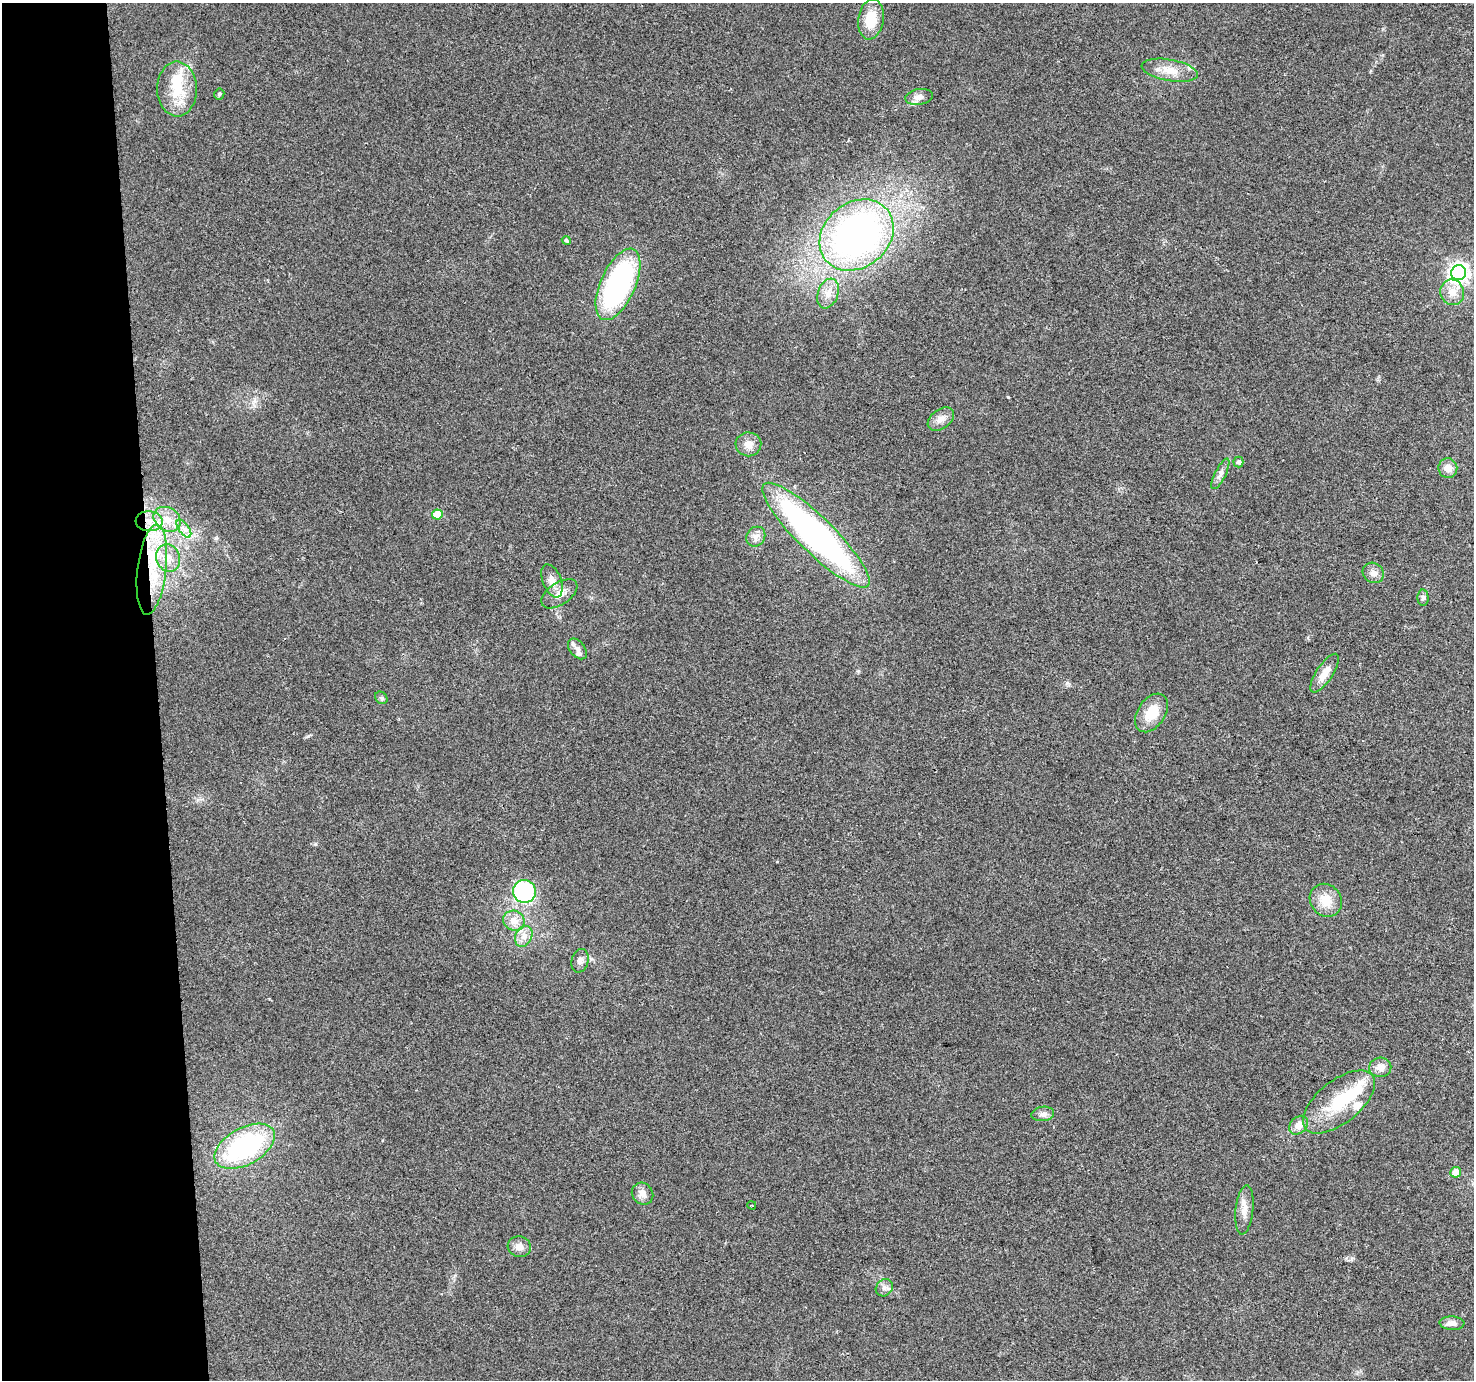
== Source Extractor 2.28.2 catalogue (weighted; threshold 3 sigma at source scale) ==
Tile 4 of 3 x 3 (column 1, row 2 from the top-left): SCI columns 1-1472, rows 1403-2780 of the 4417 x 4158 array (HDU 1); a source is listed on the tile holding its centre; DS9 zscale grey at full resolution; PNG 1476 x 1382 px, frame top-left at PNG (2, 3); each listed source drawn as its Kron ellipse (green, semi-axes under 4 px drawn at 4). Shown black and unused: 11% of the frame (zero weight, under 2 of 3 exposures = <1% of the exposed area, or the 3 px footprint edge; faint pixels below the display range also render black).
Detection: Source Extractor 2.28.2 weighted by HDU 2 'WHT'; one run over the whole footprint, this tile lists its part. Background 0.0484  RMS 0.0068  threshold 0.0304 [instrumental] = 3 sigma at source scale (4.5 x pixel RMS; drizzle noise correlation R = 1.50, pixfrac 1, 0.0396/0.0396 arcsec/px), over >= 5 px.
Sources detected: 57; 2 inside a brighter object's white glare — neither listed nor drawn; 6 inside a brighter listed object's ellipse — not listed separately; the other 49 listed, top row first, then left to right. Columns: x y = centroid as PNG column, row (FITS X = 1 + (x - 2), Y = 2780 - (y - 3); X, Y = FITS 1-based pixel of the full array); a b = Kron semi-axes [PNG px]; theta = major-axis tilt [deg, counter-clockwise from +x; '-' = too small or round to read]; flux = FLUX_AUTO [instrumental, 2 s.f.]
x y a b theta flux
871 19 20 12 81 17
1170 70 28 10 -10 11
177 89 27 20 -89 24
219 94 5 5 - 0.98
919 97 14 8 10 4.3
857 235 40 32 39 270
566 240 5 4 - 1.2
1458 273 7 7 - 320
618 284 38 17 66 130
1452 292 13 11 -69 7.3
828 293 15 10 70 6.6
941 419 15 9 37 5.5
748 444 13 12 - 6.3
1238 462 5 5 - 1.8
1448 468 10 9 - 5.8
1220 474 17 5 64 3.3
437 514 5 5 - 18
167 519 14 11 -34 10
149 521 13 10 -3 9.1
184 529 10 5 -54 3.4
816 535 73 18 -44 240
756 537 10 9 - 4
168 558 14 11 -66 8.2
152 570 45 14 84 39
1373 573 11 10 - 4.3
552 581 17 9 -69 6.3
559 594 20 11 34 7.6
1423 598 8 5 -89 1.6
577 649 12 7 -52 3.4
1325 673 22 8 57 8.5
381 698 7 5 -46 1.3
1151 713 21 13 57 16
524 891 11 11 - 91
1326 900 17 15 -50 13
514 921 11 10 - 7
524 936 11 8 63 5
580 961 12 8 75 3.4
1380 1067 11 9 4 5.6
1339 1102 43 21 39 36
1043 1114 11 7 7 3
1298 1125 10 8 47 7.3
245 1146 33 18 29 95
1456 1172 5 5 - 8.5
642 1194 11 10 - 4.5
752 1205 4 3 - 0.79
1244 1210 25 9 84 7.3
519 1247 12 10 -15 5.1
884 1288 9 8 - 3
1452 1323 12 6 -2 3.9
Overlapping masked pixels (flux is a lower limit): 2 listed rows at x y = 149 521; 152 570
Unlisted compact peaks at least as high as the median listed source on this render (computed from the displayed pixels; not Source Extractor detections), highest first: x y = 1008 397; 308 736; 315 844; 1067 683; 858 671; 1352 1258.